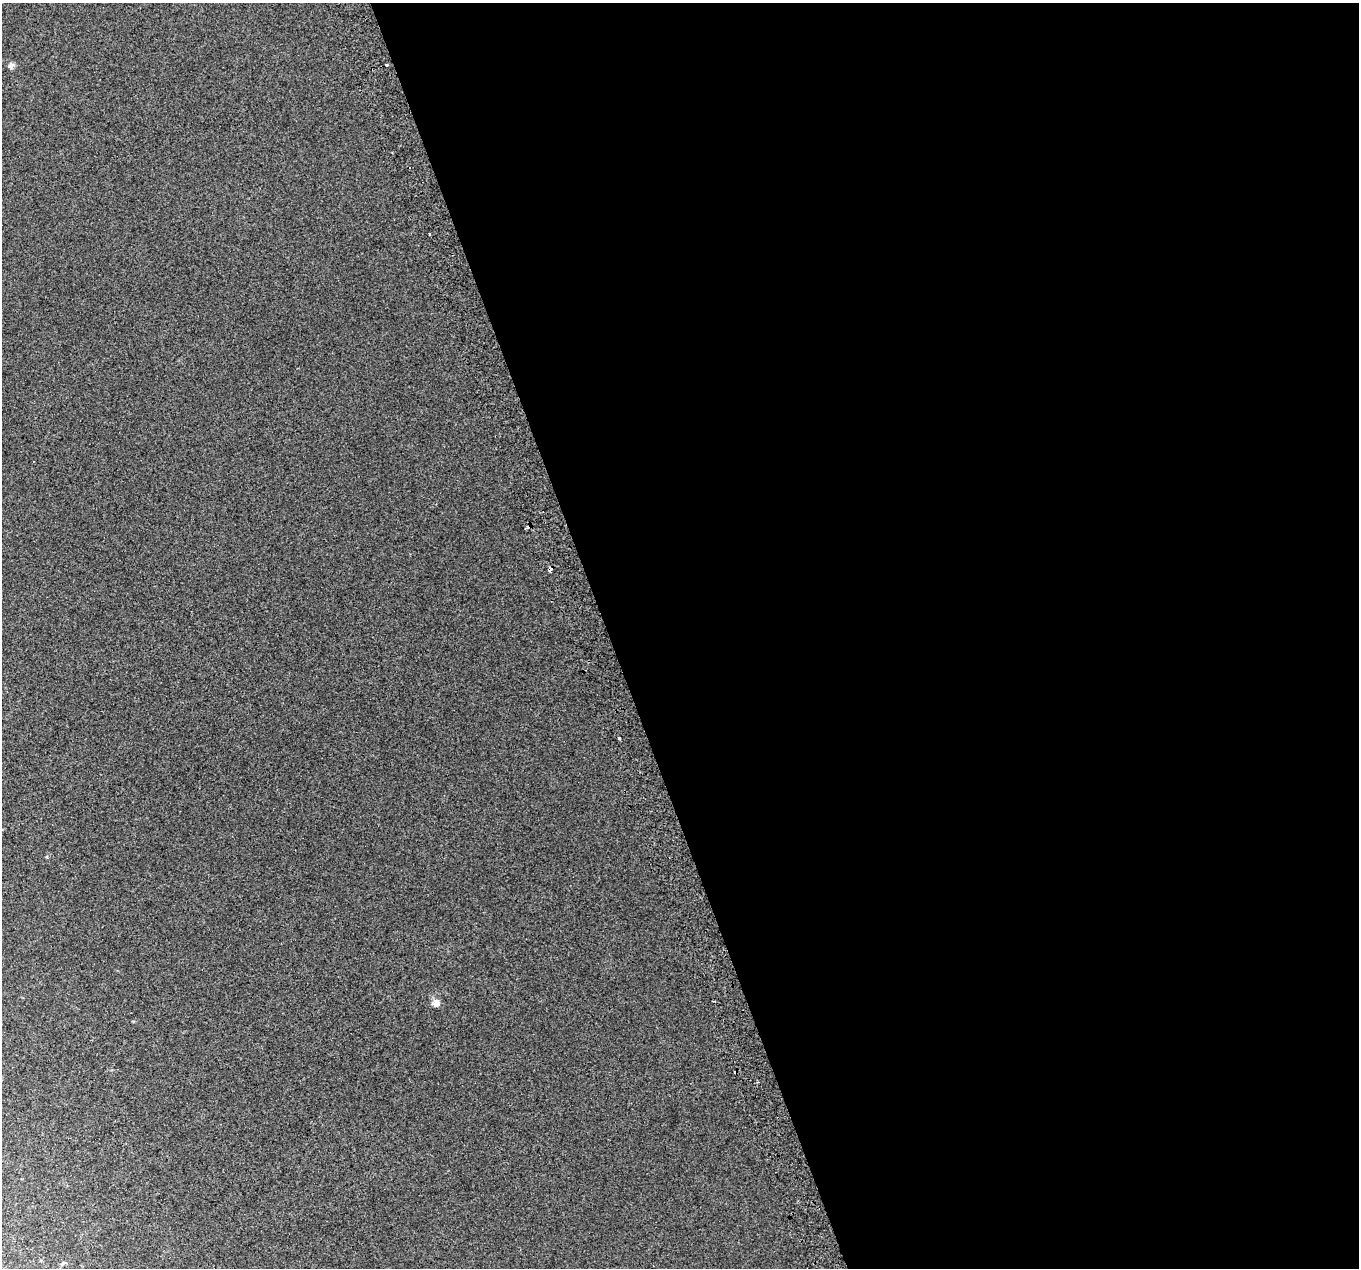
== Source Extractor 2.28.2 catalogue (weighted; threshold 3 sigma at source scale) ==
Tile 8 of 4 x 4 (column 4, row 2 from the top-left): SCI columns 4115-5471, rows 2674-3939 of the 5515 x 5290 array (HDU 1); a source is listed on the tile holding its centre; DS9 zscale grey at full resolution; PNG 1361 x 1270 px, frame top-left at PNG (2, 3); no overlay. Shown black and unused: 55% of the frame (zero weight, under 2 of 3 exposures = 2% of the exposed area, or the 3 px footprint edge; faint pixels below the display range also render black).
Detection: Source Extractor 2.28.2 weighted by HDU 2 'WHT'; one run over the whole footprint, this tile lists its part. Background 0.00879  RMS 0.007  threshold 0.0314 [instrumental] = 3 sigma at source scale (4.5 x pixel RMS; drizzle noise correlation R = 1.50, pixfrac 1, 0.0396/0.0396 arcsec/px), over >= 5 px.
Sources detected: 8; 1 cosmic-ray / hot-pixel residue — not listed; the other 7 listed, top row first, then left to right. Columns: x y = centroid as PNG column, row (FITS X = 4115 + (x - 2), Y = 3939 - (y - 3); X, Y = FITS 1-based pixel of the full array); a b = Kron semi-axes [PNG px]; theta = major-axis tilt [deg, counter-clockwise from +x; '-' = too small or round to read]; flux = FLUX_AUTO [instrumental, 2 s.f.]
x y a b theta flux
11 65 8 6 57 2.2
387 65 3 3 - 10
429 234 3 2 - 1.3
550 569 4 3 - 28
619 738 4 3 - 2.6
436 1003 10 9 - 3.7
63 1263 6 4 44 1.1
Overlapping masked pixels (flux is a lower limit): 1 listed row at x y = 550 569